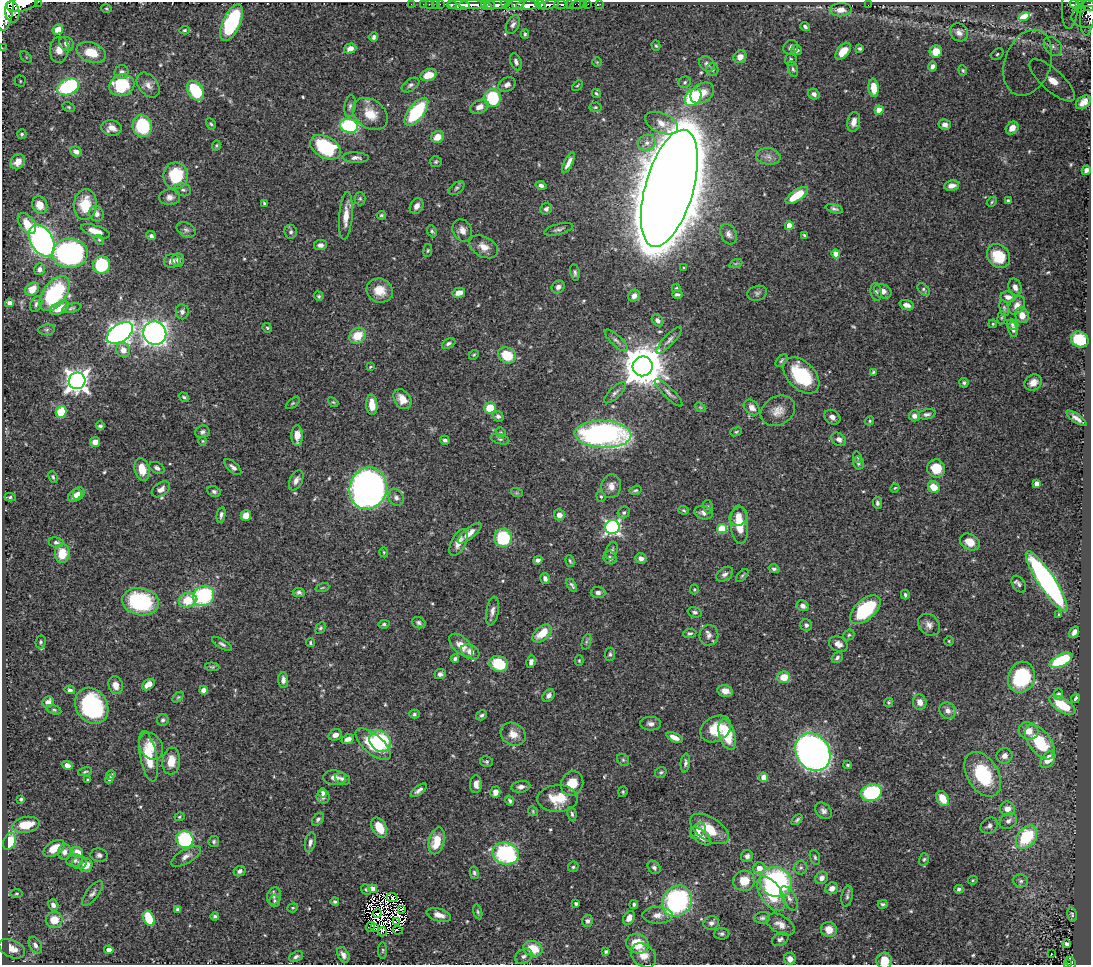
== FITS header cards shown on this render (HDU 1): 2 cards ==
NAXIS1  =                 1089
NAXIS2  =                  963

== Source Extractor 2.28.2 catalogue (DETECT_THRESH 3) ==
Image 1089 x 963 px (HDU 1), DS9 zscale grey, 1 PNG px = 1 image px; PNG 1093 x 967 px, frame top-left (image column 1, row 963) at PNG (2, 2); each listed source drawn as its Kron ellipse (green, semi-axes under 4 px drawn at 4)
Background 0.596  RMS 0.015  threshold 0.0446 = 3 sigma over >= 5 px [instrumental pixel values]
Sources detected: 562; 12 with non-positive FLUX_AUTO (blend fragments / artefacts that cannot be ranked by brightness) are neither listed nor drawn; of the other 550, the 500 brightest by FLUX_AUTO listed and drawn (50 fainter detections omitted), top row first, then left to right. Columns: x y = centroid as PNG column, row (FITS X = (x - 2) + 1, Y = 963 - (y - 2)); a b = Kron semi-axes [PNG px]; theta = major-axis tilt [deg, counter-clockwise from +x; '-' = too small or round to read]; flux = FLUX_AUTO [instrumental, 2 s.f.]
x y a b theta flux
38 2 2 2 - 36
22 4 15 7 10 1900
411 4 2 2 - 12
423 4 2 2 - 10
429 4 2 2 - 13
436 4 3 3 - 38
440 4 2 2 - 12
561 4 7 3 -3 240
569 4 3 3 - 100
578 4 8 3 10 60
583 4 2 2 - 7.6
588 4 2 2 - 8.4
600 4 3 2 - 8.6
1075 4 5 4 - 160
1079 4 3 3 - 130
452 5 5 3 - 110
459 5 11 4 -5 910
472 5 13 3 1 970
486 5 5 4 - 140
491 5 5 3 - 130
497 5 13 4 3 540
507 5 7 4 -31 350
515 5 10 4 13 460
527 5 11 4 4 1800
540 5 5 3 - 360
549 5 10 4 10 1000
868 5 2 2 - 1.3
1070 5 23 8 86 170
1089 6 6 5 - 420
106 8 5 4 - 1.3
1081 8 4 3 - 70
5 9 21 8 85 3900
841 10 11 6 4 7.8
12 12 11 7 -82 980
1088 12 23 7 85 200
1024 16 6 3 30 3.4
1087 17 16 11 1 270
232 23 19 8 67 88
513 24 10 6 62 3.5
805 26 5 4 - 2.2
58 29 5 4 - 9.2
184 30 5 4 - 1.6
959 32 9 8 - 6.2
525 34 4 3 - 1.5
374 37 4 4 - 2.3
66 44 8 6 -31 4.7
656 46 5 4 - 1.4
791 47 8 6 41 3.1
1053 47 11 8 -49 5.7
2 48 2 2 - 8.1
350 48 6 5 - 5.1
860 48 4 3 - 1.8
59 50 13 9 84 13
797 50 5 5 - 3.2
843 51 9 6 51 14
91 52 15 9 -20 23
936 52 6 6 - 14
997 54 7 5 40 1.9
26 57 7 4 -46 1.7
740 57 6 6 - 7.2
791 59 6 6 - 2.5
516 62 9 5 -68 3.6
597 62 5 5 - 1.4
1028 63 34 23 70 84
707 64 8 7 - 4.2
932 66 5 4 - 2.9
793 69 8 5 -73 2.4
712 70 6 6 - 2.3
963 70 5 4 - 1.3
121 72 7 6 - 4.2
429 75 8 5 19 16
1052 80 29 10 -42 20
20 81 5 5 - 1.6
685 82 6 5 - 1.8
122 85 13 11 19 65
148 85 14 9 -51 6.7
411 85 10 6 34 2.9
507 85 9 6 28 4.2
577 85 6 4 44 1.3
68 87 11 8 24 95
874 88 9 5 -85 14
196 91 11 7 -56 63
596 93 5 4 - 1.4
702 93 13 9 35 13
814 94 6 5 - 3.8
693 97 10 7 51 86
492 98 9 8 - 53
1083 102 8 5 38 6.4
350 106 11 5 81 3.3
69 107 6 4 -27 1.4
479 107 10 6 25 7.5
595 107 6 4 2 1.5
879 110 4 4 - 13
416 112 17 7 53 82
370 114 19 14 -37 20
854 122 10 6 80 6.7
661 123 17 9 -24 10
211 124 6 4 -59 1.7
945 124 6 5 - 4.4
142 126 11 9 -71 65
349 126 9 7 -12 97
112 128 10 8 -5 8.6
1012 128 7 5 46 8.2
22 134 5 4 - 1.6
438 137 7 5 34 11
647 143 9 7 28 5.6
216 145 5 4 - 1.3
325 147 16 10 -29 79
76 152 6 4 -25 4.7
768 156 12 8 -8 5.9
356 158 13 5 -2 4.1
18 162 8 6 49 11
436 162 6 5 - 1.7
568 163 11 4 63 6.1
1086 170 5 4 - 3.1
176 176 13 12 - 46
541 185 5 4 - 3.2
952 186 7 5 11 6.7
456 188 9 5 38 2.5
669 188 60 24 74 12000
183 190 8 6 -21 3
797 195 13 5 34 27
170 197 10 8 5 5.5
360 199 6 5 - 1.7
1008 201 4 3 - 1.6
992 202 5 4 - 1.3
264 203 3 3 - 1.4
40 205 9 7 -67 9.7
85 205 15 11 84 27
417 206 8 6 59 5.3
546 209 6 5 - 3.3
834 209 9 4 -16 2.7
97 214 8 7 - 5
381 215 5 4 - 1.5
346 216 24 6 85 14
27 223 12 7 -52 14
789 226 4 4 - 15
558 229 15 5 14 3.5
186 230 10 7 -27 3.7
462 230 12 9 -61 7.9
95 231 15 5 -18 11
432 231 6 4 -66 1.8
291 232 7 6 - 2.3
728 234 11 7 -62 4.2
805 235 4 3 - 1.5
151 236 5 4 - 2.8
99 240 5 4 - 1.3
42 241 17 11 -60 300
320 245 6 5 - 4.2
484 247 15 10 -30 11
428 250 6 4 83 1.4
70 253 18 14 3 220
836 254 4 4 - 15
999 256 13 10 -48 34
178 260 7 6 - 3.4
172 261 8 7 - 5.4
736 263 7 4 20 1.3
102 265 9 8 - 57
684 268 4 2 - 1.3
40 269 6 5 - 3.8
575 272 8 5 -79 2.6
558 287 7 6 - 4.1
1015 287 9 6 -73 5.3
676 288 4 4 - 1.2
32 289 7 6 - 13
924 289 7 5 -46 1.9
380 290 13 12 - 17
883 291 9 7 -23 7
876 292 9 5 -82 2.5
459 293 6 5 - 8.1
757 293 10 7 17 3.2
55 294 20 11 53 87
677 295 5 3 - 1.9
319 296 5 4 - 1.5
634 296 6 5 - 4.4
1008 297 8 5 -8 5.1
9 303 4 4 - 3.4
36 304 8 5 64 2.5
907 305 7 4 -21 5.2
1017 305 10 7 56 7.7
59 308 10 5 28 19
72 308 10 4 13 1.8
1004 308 8 4 -77 1.8
182 312 7 6 - 3.3
1022 315 8 6 -64 10
1002 318 6 3 81 1.1
658 320 6 5 - 3.7
993 324 4 3 - 1.1
1012 324 6 5 - 1.7
267 328 5 4 - 1.4
1013 329 8 4 -78 3.2
46 330 8 5 7 2.1
120 333 14 9 34 450
155 333 12 11 - 530
358 336 9 7 35 21
1080 339 9 7 -30 54
616 340 15 5 -43 4.1
669 340 18 5 47 4.4
448 343 7 4 27 2.6
123 350 7 6 - 8.7
474 355 5 4 - 1.2
507 355 9 7 -28 29
781 360 7 4 49 1.6
643 366 10 10 - 4000
370 367 3 3 - 1.1
873 372 3 3 - 1.3
801 375 21 13 -46 60
77 381 8 8 - 840
964 383 5 4 - 1.8
1033 383 9 7 34 7.2
615 393 14 5 43 3.7
669 393 19 5 -45 4.3
184 397 6 4 -35 1.8
402 399 11 8 -53 13
333 402 6 3 -43 1.1
293 403 8 4 35 1.3
372 405 10 5 -86 13
700 407 5 4 - 1.2
752 407 9 6 -44 6.4
490 408 6 5 - 26
778 411 18 14 30 12
61 412 6 5 - 27
927 414 9 5 11 2.8
498 416 6 5 - 2.8
914 416 5 5 - 4.7
832 417 8 7 - 5.3
1076 418 12 4 -36 4.9
870 421 4 4 - 1.3
100 426 4 3 - 2.1
202 432 7 6 - 2.8
501 432 5 4 - 1.4
736 432 6 3 20 1.3
603 434 28 13 -3 310
297 436 10 5 -89 12
500 439 9 5 -17 2.1
839 439 8 6 -34 4.3
445 440 5 4 - 2.8
203 441 4 4 - 1.1
95 442 5 5 - 5.8
857 457 6 4 -76 1.3
858 463 6 5 - 2.7
233 467 10 5 -42 3.5
157 468 8 5 -29 3.7
936 468 9 9 - 26
142 469 11 7 -76 17
53 477 6 4 -68 1.8
296 480 11 6 63 5.3
1037 484 4 4 - 9.4
611 486 12 10 85 8.2
934 487 6 5 - 16
368 488 21 18 72 780
895 488 4 4 - 1.2
161 489 10 6 36 5.8
635 490 6 4 16 1.6
214 491 7 5 -24 2.3
517 493 6 4 -17 1.3
79 494 6 5 - 5.3
75 496 8 5 38 6.8
601 496 5 4 - 1.5
10 497 5 4 - 1.7
396 497 9 7 -54 4
877 503 6 4 -86 2.6
708 507 6 5 - 1.8
684 510 5 4 - 1.5
624 512 6 5 - 2.2
704 513 9 6 -14 5.3
221 515 8 4 78 2.8
559 515 5 5 - 6.4
246 516 5 5 - 12
738 516 10 8 49 8.2
739 525 19 8 -85 19
612 527 7 7 - 250
722 528 5 4 - 39
470 533 15 5 40 8.1
503 538 9 8 - 57
56 542 7 5 -11 2.9
459 542 15 7 63 9.4
970 542 10 7 -29 14
612 551 9 5 72 3.1
384 552 5 4 - 1.2
62 553 9 7 89 21
610 558 7 6 - 3.3
641 558 6 5 - 4.5
538 560 5 4 - 3.5
570 561 6 3 -73 1.5
774 569 5 4 - 2.2
725 574 9 6 35 3.6
742 576 8 4 47 1.6
545 579 6 4 -73 3.7
1047 581 35 8 -57 330
1019 584 9 6 -56 2.9
572 585 7 4 -57 2.3
322 588 7 3 19 1.1
694 589 5 4 - 1.2
299 592 6 4 -7 2.5
598 592 7 6 - 3.8
905 595 5 4 - 2
204 596 11 10 - 90
188 600 9 7 19 25
141 602 18 13 -11 96
803 606 6 5 - 4.3
865 609 18 10 41 85
492 611 14 6 80 5
695 612 7 5 -16 2.6
1059 614 4 3 - 1.5
419 623 7 5 -21 2.7
384 624 5 4 - 1.9
806 625 6 5 - 3.1
929 625 12 9 -45 6.4
320 628 6 4 62 1.6
1074 632 6 4 56 4.8
542 633 11 6 41 19
690 633 6 4 8 1.8
709 635 10 9 - 5.4
849 635 6 5 - 1.8
949 641 4 4 - 1.1
41 642 6 5 - 1.8
586 642 8 4 71 1.6
310 643 4 3 - 1.3
222 644 11 4 -31 2.8
838 644 10 7 -25 6.8
461 645 14 8 -43 13
470 652 10 7 -30 7.1
610 654 6 5 - 2.2
837 658 6 4 36 2.6
455 659 4 4 - 2.4
579 660 5 4 - 1.2
1061 660 12 6 26 61
531 662 6 4 79 4.9
499 664 9 7 -24 37
212 667 7 4 -5 1.6
440 674 6 5 - 3
784 677 6 6 - 18
1021 677 16 13 69 79
283 680 8 5 -88 4.8
116 685 9 7 -72 8.8
148 685 7 4 36 10
70 690 5 3 - 2.3
204 690 4 4 - 5.3
725 691 8 5 -12 7.1
1058 694 6 4 82 2.5
549 695 7 5 50 4.1
178 697 6 4 44 1.4
1075 698 5 3 - 1.9
48 702 6 5 - 7.1
889 702 5 4 - 1.5
920 702 8 6 -74 8
1062 705 15 6 -32 32
92 706 19 15 -57 110
54 710 7 4 -14 1.6
948 711 9 8 - 6.5
414 714 5 4 - 1.7
482 715 6 4 33 2.1
163 720 6 5 - 2.7
650 724 10 7 -1 4.3
716 729 16 12 31 28
1028 731 10 8 -17 12
513 734 13 11 -34 11
335 735 7 5 17 5.2
727 735 16 7 -74 38
674 737 9 4 -23 7.8
348 739 6 4 23 5.5
380 741 11 9 -46 78
1040 742 20 11 -52 51
373 744 21 9 -41 36
151 746 14 11 -60 15
813 752 20 16 -56 640
148 756 26 8 -79 29
1004 756 8 7 - 5.9
623 760 6 5 - 1.8
1048 760 9 6 53 17
171 761 13 9 83 15
486 762 6 5 - 1.9
685 763 9 4 85 3.1
67 765 5 4 - 7.3
848 765 4 3 - 1.4
85 772 7 4 13 1.6
661 772 6 5 - 1.7
983 774 24 15 -59 67
111 775 5 3 - 2.1
764 777 4 4 - 13
334 778 11 7 -2 6.1
109 779 4 4 - 1.3
343 779 8 5 -24 3.3
88 780 3 3 - 1.2
572 783 12 11 - 18
476 784 9 5 88 5.7
521 787 9 5 9 5.1
419 790 9 4 37 3.9
495 792 6 5 - 6.2
623 792 5 4 - 1.4
323 793 5 4 - 2.7
871 793 10 8 16 100
323 797 7 6 - 4.2
558 798 20 13 2 28
943 798 8 5 -60 18
21 799 3 3 - 1.7
510 801 5 4 - 1.9
1007 809 8 7 - 9.8
533 811 5 4 - 1.2
823 811 9 7 -44 3.8
572 814 7 4 -81 2.1
179 817 5 4 - 1.2
318 819 7 5 50 2.6
797 820 6 4 44 1.9
1008 821 9 7 38 5
26 825 14 8 10 21
989 826 9 7 33 3.9
379 827 10 7 -61 18
709 829 22 11 -32 24
698 831 9 6 51 6.6
701 836 12 6 -40 8.8
1026 837 13 9 51 60
185 839 9 8 - 92
214 841 5 5 - 1.8
437 841 14 7 75 24
9 842 9 6 69 36
310 842 10 5 78 4.1
54 848 12 6 32 14
64 852 8 6 77 4.6
77 852 6 5 - 12
506 854 13 11 -16 120
99 855 8 6 -8 3.1
186 856 17 7 30 6.2
747 856 6 6 - 3.3
815 857 8 5 -72 1.9
924 859 6 5 - 1.8
75 861 8 6 8 2.9
80 863 7 6 - 3.6
86 865 7 6 - 16
573 867 5 5 - 2
654 867 7 5 -51 3
759 868 6 6 - 10
801 868 7 6 - 2.3
240 871 6 5 - 3.5
474 873 6 4 -79 1.9
822 878 6 6 - 4.5
973 880 5 3 - 1.1
744 881 11 10 - 19
1021 881 7 6 - 2.9
776 882 16 14 -29 170
832 888 6 5 - 6.4
366 889 6 4 -50 1.5
372 889 4 4 - 11
959 889 4 4 - 2.4
92 893 15 6 53 4.2
16 894 6 3 1 1.2
771 894 19 10 -56 45
274 896 9 6 72 3.6
847 896 11 5 80 2.9
392 898 6 3 -24 1.2
789 898 13 6 -60 4.8
275 901 6 5 - 1.8
677 901 16 14 54 170
335 902 4 4 - 1.8
576 903 4 3 - 2.3
634 904 4 4 - 2
883 904 5 4 - 1.7
53 905 6 5 - 4.5
293 908 5 4 - 1.3
178 909 4 4 - 2.9
402 909 3 2 - 1.5
478 912 7 4 -76 1.6
377 913 5 2 - 3
1072 914 7 5 -75 1.6
439 915 13 6 -17 8.4
658 915 15 8 -1 7.8
215 916 4 3 - 1.8
149 918 8 5 -67 43
629 918 7 5 61 7.9
762 918 8 6 6 2.6
54 920 8 8 - 17
588 921 6 5 - 3
396 922 3 3 - 1.7
711 923 8 6 16 4.4
780 924 15 9 -31 8.9
370 927 5 2 - 2.7
375 928 4 2 - 2.4
397 930 5 2 - 3.3
829 930 8 7 - 11
382 932 4 3 - 1.3
721 934 8 5 3 2.4
780 939 9 6 28 3.1
637 944 11 9 -21 26
1066 944 4 4 - 2.7
35 945 9 6 -60 3.7
12 949 14 8 -25 10
533 949 10 7 -20 26
109 950 4 4 - 6.9
383 950 8 4 89 1.7
606 951 4 3 - 1.5
1051 954 3 2 - 1.3
343 955 8 5 -60 5.1
643 955 14 10 -42 9.4
524 956 9 6 35 3.5
296 957 7 5 22 2.5
790 959 6 5 - 5.9
884 961 8 8 - 18
1071 963 6 4 -61 75
1068 964 3 3 - 30
At the frame edge (FLAGS 8, measured only in part): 9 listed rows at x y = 38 2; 22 4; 1089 6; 5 9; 1087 17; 2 48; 884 961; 1071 963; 1068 964
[50 fainter detections neither listed nor drawn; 12 non-positive-flux detections neither listed nor drawn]